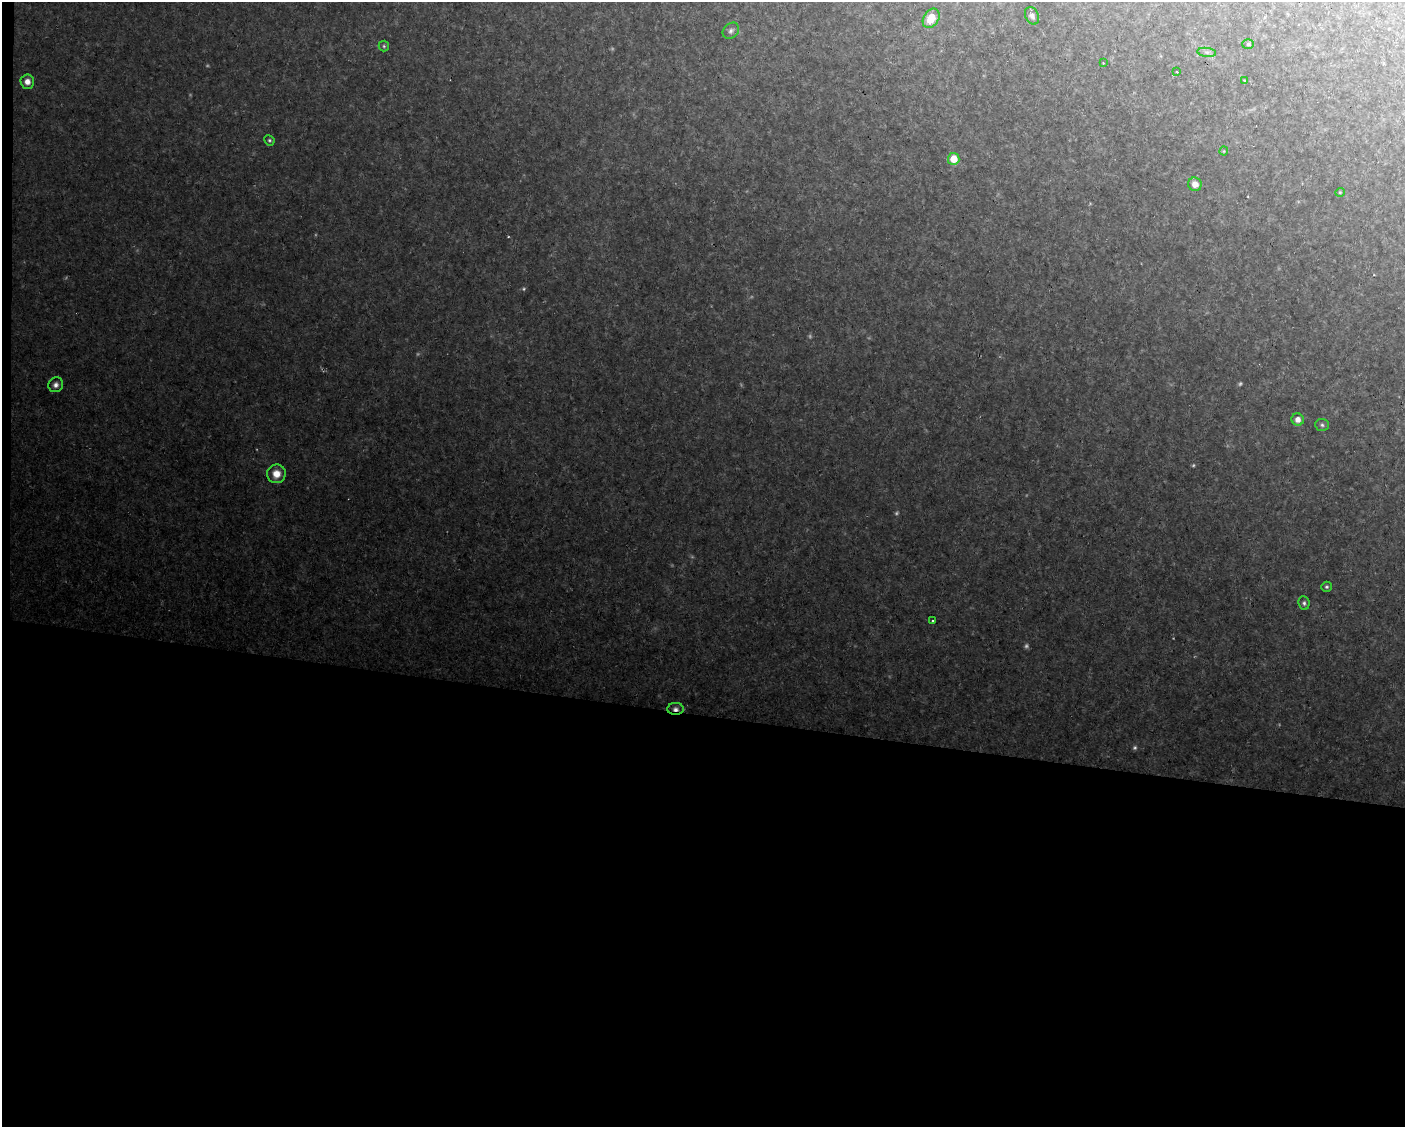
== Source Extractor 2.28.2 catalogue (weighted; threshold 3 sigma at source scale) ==
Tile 10 of 3 x 4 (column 1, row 4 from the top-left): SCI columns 212-1614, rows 1-1125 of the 4522 x 4501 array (HDU 1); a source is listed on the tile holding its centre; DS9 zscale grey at full resolution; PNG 1407 x 1129 px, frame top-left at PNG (2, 2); each listed source drawn as its Kron ellipse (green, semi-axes under 4 px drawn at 4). Shown black and unused: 37% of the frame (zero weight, under 2 of 3 exposures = <1% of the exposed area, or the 3 px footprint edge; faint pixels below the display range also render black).
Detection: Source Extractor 2.28.2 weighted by HDU 2 'WHT'; one run over the whole footprint, this tile lists its part. Background 0.146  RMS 0.012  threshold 0.0553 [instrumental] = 3 sigma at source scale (4.5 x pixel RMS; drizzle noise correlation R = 1.50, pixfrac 1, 0.05/0.05 arcsec/px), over >= 5 px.
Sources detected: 33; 9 too faint to see at this stretch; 1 cosmic-ray / hot-pixel residue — neither listed nor drawn; the other 23 listed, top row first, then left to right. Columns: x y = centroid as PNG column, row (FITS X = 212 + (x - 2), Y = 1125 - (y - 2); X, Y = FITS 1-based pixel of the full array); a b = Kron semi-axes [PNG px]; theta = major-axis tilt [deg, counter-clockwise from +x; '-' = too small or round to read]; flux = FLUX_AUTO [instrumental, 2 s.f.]
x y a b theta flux
1032 16 9 6 -64 4.8
931 18 10 7 57 21
731 31 9 7 44 4.3
1248 44 6 5 - 2.2
384 46 5 5 - 1.9
1207 52 9 4 -8 3.5
1103 63 2 2 - 1.1
1177 72 3 3 - 3.6
1244 80 3 3 - 2.5
27 82 7 6 - 9
269 140 5 5 - 2
1224 151 4 4 - 1.2
954 159 6 5 - 22
1195 184 7 6 - 9.1
1340 192 4 4 - 1.3
56 385 8 7 - 5.5
1298 420 6 6 - 7.8
1322 425 7 6 - 2.9
276 474 9 9 - 14
1326 587 5 5 - 2.1
1304 603 7 5 -83 2.9
933 621 3 3 - 1.8
675 709 8 6 0 5.1
Overlapping masked pixels (flux is a lower limit): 1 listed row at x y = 675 709